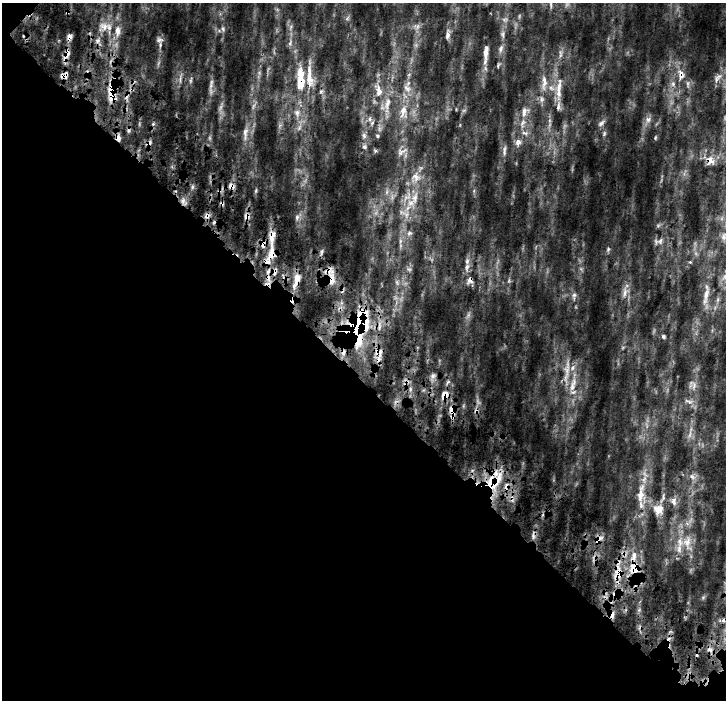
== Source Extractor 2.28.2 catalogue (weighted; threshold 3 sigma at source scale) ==
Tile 3 of 2 x 2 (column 1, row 2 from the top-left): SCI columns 143-866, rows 151-848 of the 1696 x 1693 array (HDU 1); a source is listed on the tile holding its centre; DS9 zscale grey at full resolution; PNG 728 x 702 px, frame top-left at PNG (2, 3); no overlay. Shown black and unused: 47% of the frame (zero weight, under 4 of 9 exposures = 19% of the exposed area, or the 3 px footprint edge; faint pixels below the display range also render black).
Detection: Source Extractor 2.28.2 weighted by HDU 2 'WHT'; one run over the whole footprint, this tile lists its part. Background 0.193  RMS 0.039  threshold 0.158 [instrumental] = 3 sigma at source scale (4.09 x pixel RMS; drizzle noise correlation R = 1.36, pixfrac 0.8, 0.0396/0.0396 arcsec/px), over >= 5 px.
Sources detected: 131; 10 too faint to see at this stretch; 10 cosmic-ray / hot-pixel residue — not listed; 14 inside a brighter listed object's ellipse — not listed separately; the other 97 listed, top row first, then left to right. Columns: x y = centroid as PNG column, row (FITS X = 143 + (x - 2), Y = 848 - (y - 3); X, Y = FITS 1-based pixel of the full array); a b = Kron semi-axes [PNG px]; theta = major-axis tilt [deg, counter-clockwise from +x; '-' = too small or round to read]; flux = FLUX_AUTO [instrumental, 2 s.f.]
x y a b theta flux
67 12 5 3 - 4.2
505 19 9 4 -8 7.7
104 27 17 12 22 46
223 29 7 5 -69 7.8
448 35 10 5 81 12
503 35 11 4 -82 9.5
70 37 7 6 - 13
159 40 11 6 4 10
97 41 7 6 - 11
290 43 9 4 57 6.3
501 48 10 6 70 13
486 52 19 6 84 27
560 52 9 4 -82 9.2
67 55 17 6 67 22
681 74 15 8 -77 29
65 75 8 6 25 15
718 78 17 5 50 14
300 79 35 10 -89 100
191 80 10 3 81 6.5
544 83 25 7 85 37
211 84 16 6 83 16
407 88 14 7 -57 23
551 88 10 6 -27 19
559 88 27 7 80 39
111 91 28 10 -88 73
321 91 6 5 - 6.3
379 91 16 8 -78 35
387 103 23 8 75 42
464 110 7 4 19 4.5
403 111 15 9 86 36
524 111 14 8 73 28
297 113 13 9 -71 29
370 119 6 4 71 6.6
648 119 8 8 - 14
601 123 10 6 42 9.9
280 126 8 4 45 7
245 133 24 7 85 29
525 133 10 5 -14 12
604 134 8 4 65 5.4
364 136 8 6 -89 9.4
118 138 9 6 -79 14
655 138 5 4 - 3.8
518 142 9 8 - 15
364 147 6 5 - 6.4
376 150 6 3 0 5.4
402 151 19 10 20 25
504 151 15 4 86 9.5
710 161 13 11 88 26
416 177 15 12 -7 41
231 186 9 7 0 16
192 187 6 4 72 5.9
415 198 18 8 78 38
183 201 9 6 90 15
406 214 12 8 -69 24
207 216 9 7 43 13
247 216 9 7 77 16
297 217 8 6 76 9.9
409 233 8 6 43 9.7
723 237 12 6 77 13
400 241 7 4 72 6.8
660 241 9 7 56 14
263 244 11 8 75 22
608 249 6 5 - 5.1
322 251 7 4 61 6.1
271 254 20 11 75 54
467 267 10 6 76 15
275 271 11 6 75 15
725 277 11 5 55 16
297 278 15 9 83 31
330 279 15 13 59 41
470 280 10 6 64 13
624 293 17 6 80 20
706 294 35 7 81 42
574 295 6 6 - 8.9
718 299 7 4 71 6.5
361 323 35 12 81 310
663 336 6 5 - 6.1
379 351 13 9 -25 26
567 369 31 7 86 39
433 376 8 6 68 11
573 384 24 8 73 45
694 385 14 6 86 20
445 395 13 10 54 34
689 402 14 6 -17 16
452 410 15 9 -79 31
476 411 5 5 - 6
690 434 12 4 75 11
692 477 11 6 -38 15
493 482 27 17 44 140
640 495 24 9 81 56
674 501 11 7 -86 16
658 510 13 12 - 39
598 539 12 7 39 20
687 543 23 11 -81 54
635 568 18 14 -84 78
618 573 24 14 74 73
611 614 10 8 -66 17
Overlapping masked pixels (flux is a lower limit): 29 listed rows (the first 20) at x y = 67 12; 70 37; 67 55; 681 74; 65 75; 300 79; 111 91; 118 138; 710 161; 231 186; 183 201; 207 216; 247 216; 263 244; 271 254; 275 271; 297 278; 330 279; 470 280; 361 323
Isophote crosses this tile's border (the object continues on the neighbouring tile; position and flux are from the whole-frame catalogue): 1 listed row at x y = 725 277